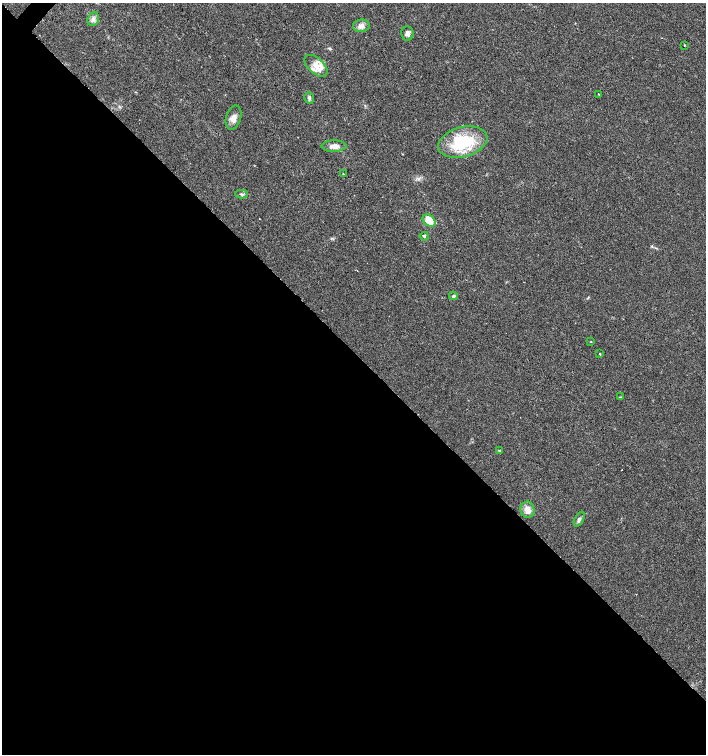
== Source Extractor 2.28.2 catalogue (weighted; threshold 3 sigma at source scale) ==
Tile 14 of 4 x 4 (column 2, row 4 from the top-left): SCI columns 1640-3047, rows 1-1504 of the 6027 x 6022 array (HDU 1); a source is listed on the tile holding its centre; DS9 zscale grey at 2 x 2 block average (1 PNG px = mean of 2 x 2 image px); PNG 708 x 756 px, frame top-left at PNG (2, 3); each listed source drawn as its Kron ellipse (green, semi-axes under 4 px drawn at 4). Shown black and unused: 54% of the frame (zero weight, under 2 of 3 exposures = <1% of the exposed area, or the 3 px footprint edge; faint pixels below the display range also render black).
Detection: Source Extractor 2.28.2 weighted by HDU 2 'WHT'; one run over the whole footprint, this tile lists its part. Background 0.0317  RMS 0.0047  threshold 0.0212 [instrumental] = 3 sigma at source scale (4.5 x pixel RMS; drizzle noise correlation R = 1.50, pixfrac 1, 0.0396/0.0396 arcsec/px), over >= 5 px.
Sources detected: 23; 1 cosmic-ray / hot-pixel residue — neither listed nor drawn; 1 inside a brighter listed object's ellipse — not listed separately; the other 21 listed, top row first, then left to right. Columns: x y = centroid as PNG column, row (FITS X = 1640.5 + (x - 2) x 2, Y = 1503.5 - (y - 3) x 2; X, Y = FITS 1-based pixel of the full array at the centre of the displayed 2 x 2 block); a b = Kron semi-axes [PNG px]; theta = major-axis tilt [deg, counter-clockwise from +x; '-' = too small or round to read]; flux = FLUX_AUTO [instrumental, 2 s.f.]
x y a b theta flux
93 19 7 5 71 4
361 26 8 6 9 5.6
407 33 7 6 - 3.9
684 45 2 2 - 1.3
316 66 14 7 -42 12
599 94 2 2 - 1.1
309 98 6 4 -74 2.4
234 118 12 7 72 7.9
463 142 25 15 16 64
334 146 12 6 1 8.4
343 174 2 2 - 2.1
241 194 6 4 -1 2.1
429 220 7 5 -43 18
424 236 4 3 - 1.4
453 296 4 4 - 2.2
591 342 3 2 - 0.52
600 354 2 2 - 1.6
620 397 3 3 - 0.85
499 451 4 2 - 0.75
527 510 8 7 - 8.7
579 519 8 4 63 3.5
Diffuse or blended objects may show on this block-average render without a row.